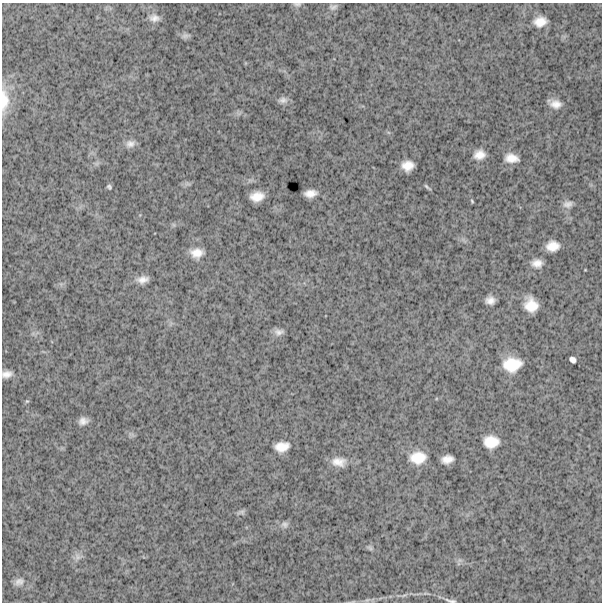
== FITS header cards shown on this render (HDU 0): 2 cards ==
NAXIS1  =                  600
NAXIS2  =                  600

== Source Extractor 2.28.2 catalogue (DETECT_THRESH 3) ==
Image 600 x 600 px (HDU 0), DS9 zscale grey, 1 PNG px = 1 image px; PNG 604 x 604 px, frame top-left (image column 1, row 600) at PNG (2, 3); no overlay
Background 1860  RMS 240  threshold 725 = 3 sigma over >= 5 px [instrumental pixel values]
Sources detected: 46; all 46 listed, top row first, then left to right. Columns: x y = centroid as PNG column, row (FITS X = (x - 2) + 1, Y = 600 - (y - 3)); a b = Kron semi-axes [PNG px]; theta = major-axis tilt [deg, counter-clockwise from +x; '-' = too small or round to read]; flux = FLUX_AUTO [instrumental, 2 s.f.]
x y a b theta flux
297 4 11 5 -3 42000
333 7 11 7 13 62000
154 18 13 9 -7 100000
540 22 12 9 12 200000
185 36 12 6 8 56000
283 100 12 8 1 78000
4 101 34 11 89 340000
556 104 11 7 -12 140000
130 144 13 9 13 100000
479 155 13 11 13 170000
511 158 15 9 -8 180000
97 163 7 4 19 38000
407 166 11 9 6 200000
188 184 9 4 0 42000
109 187 5 4 - 29000
427 187 9 3 -40 29000
310 193 11 7 5 150000
257 196 12 9 8 220000
472 201 5 4 - 18000
568 204 14 9 10 97000
553 246 11 9 5 210000
197 253 15 11 0 200000
537 263 10 7 -1 140000
143 279 13 8 9 130000
490 300 9 7 0 120000
531 305 13 12 - 310000
279 332 12 8 7 85000
572 360 6 5 - 60000
512 364 16 12 7 440000
7 374 13 8 14 110000
27 401 6 5 - 21000
83 421 9 7 14 100000
491 442 13 11 -2 300000
282 447 13 9 11 210000
418 458 18 14 5 330000
447 459 11 7 10 140000
339 462 18 11 -3 190000
241 512 10 5 18 42000
285 524 9 9 - 65000
370 548 8 5 -38 35000
78 557 10 9 - 86000
460 560 7 6 - 43000
19 582 14 9 26 99000
404 595 8 3 19 35000
367 600 7 4 44 24000
451 601 15 4 -12 51000
At the frame edge (FLAGS 8, measured only in part): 4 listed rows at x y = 297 4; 4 101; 7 374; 451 601